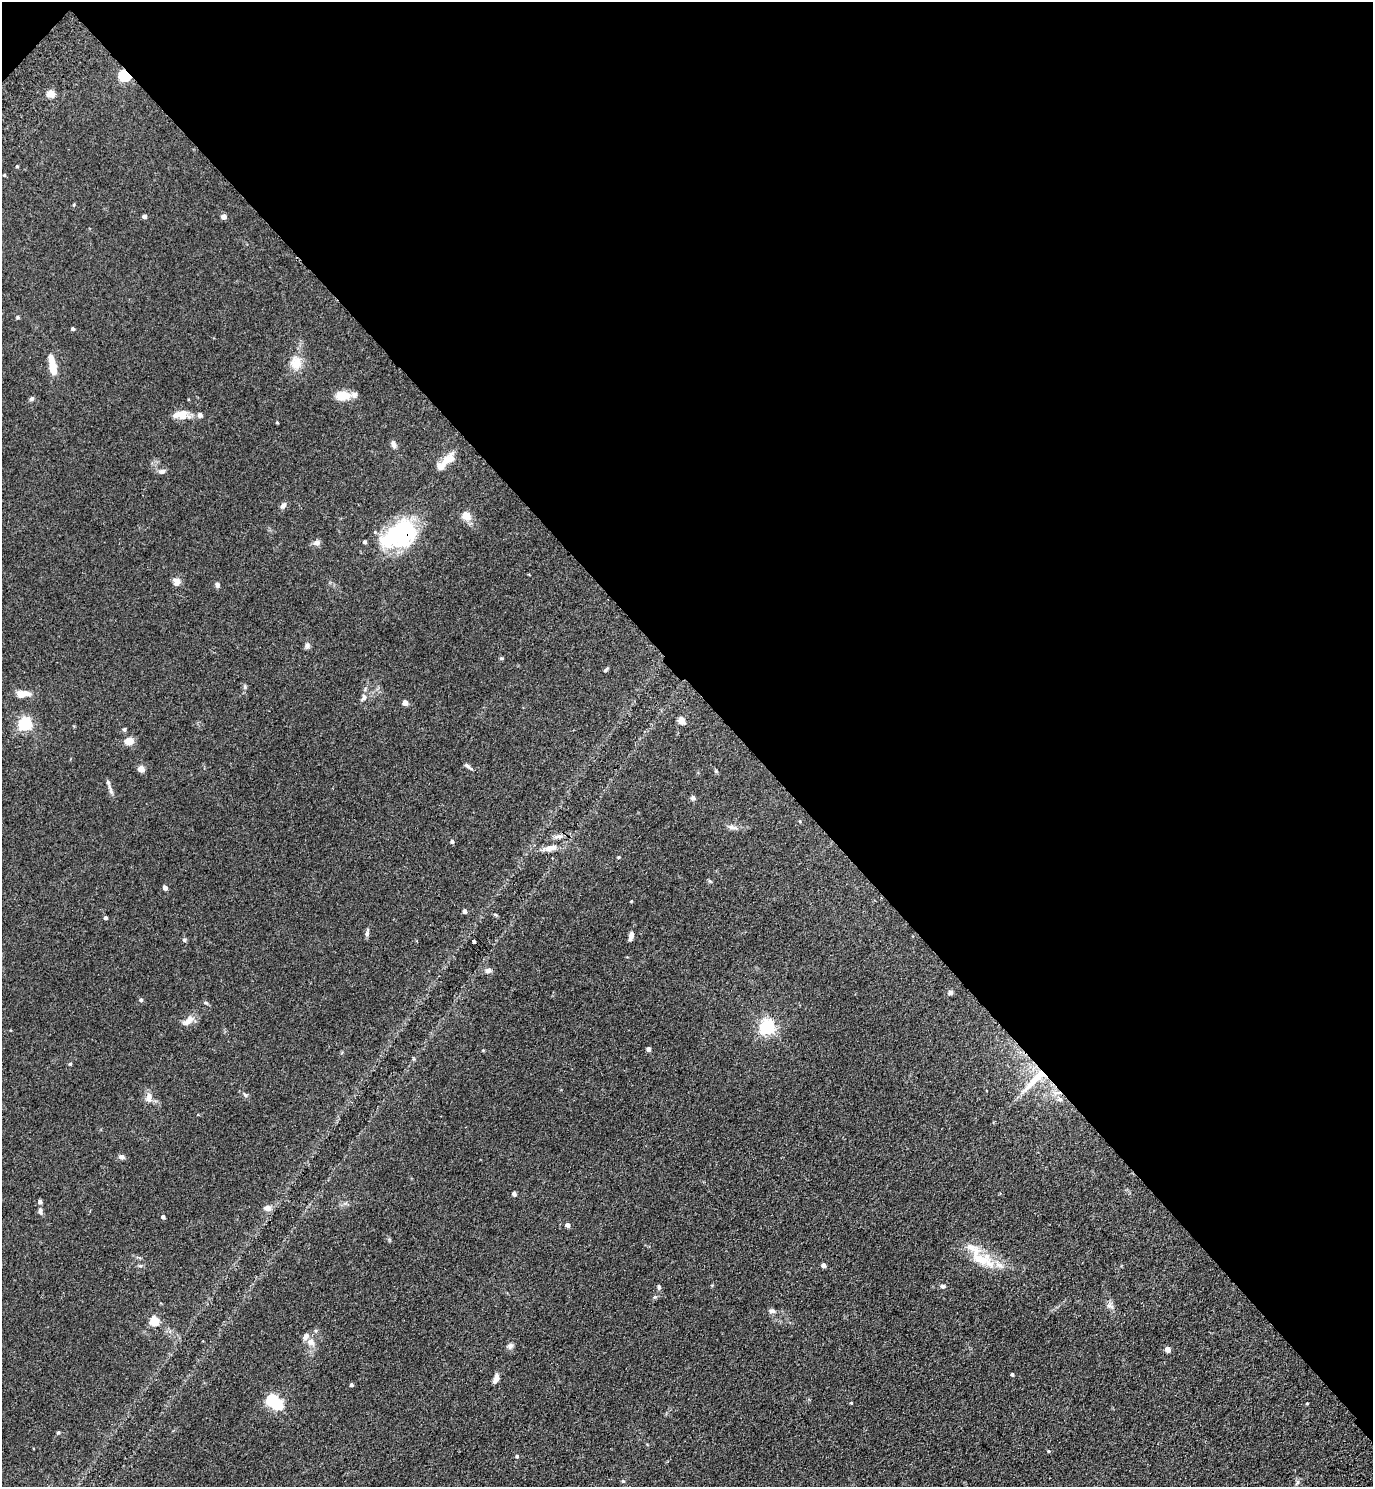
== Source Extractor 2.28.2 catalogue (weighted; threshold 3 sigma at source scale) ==
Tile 3 of 4 x 4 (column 3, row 1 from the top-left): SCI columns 2992-4362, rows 4546-6030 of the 6122 x 6121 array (HDU 1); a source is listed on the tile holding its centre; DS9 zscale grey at full resolution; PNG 1375 x 1489 px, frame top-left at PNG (2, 2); no overlay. Shown black and unused: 46% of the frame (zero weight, under 3 of 4 exposures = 6% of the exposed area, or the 3 px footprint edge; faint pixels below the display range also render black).
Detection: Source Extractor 2.28.2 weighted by HDU 2 'WHT'; one run over the whole footprint, this tile lists its part. Background 0.0746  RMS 0.0066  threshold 0.0298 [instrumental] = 3 sigma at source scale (4.5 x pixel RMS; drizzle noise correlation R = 1.50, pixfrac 1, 0.05/0.05 arcsec/px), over >= 5 px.
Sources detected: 103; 1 inside a brighter object's white glare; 1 cosmic-ray / hot-pixel residue — not listed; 7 inside a brighter listed object's ellipse — not listed separately; the other 94 listed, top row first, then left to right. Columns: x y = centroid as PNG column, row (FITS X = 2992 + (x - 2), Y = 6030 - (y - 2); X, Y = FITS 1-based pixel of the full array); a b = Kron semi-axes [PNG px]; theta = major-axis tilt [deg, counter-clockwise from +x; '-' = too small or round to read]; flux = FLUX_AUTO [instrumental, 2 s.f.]
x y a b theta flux
125 75 6 5 - 78
51 94 5 5 - 16
17 166 4 4 - 0.72
4 175 4 4 - 0.63
144 216 4 4 - 2.5
223 217 4 4 - 4.3
17 317 5 4 - 0.75
73 329 4 3 - 1.3
296 363 17 14 -73 9.4
53 369 12 8 -72 7.8
343 396 15 9 3 12
32 399 6 5 - 1.3
181 414 22 11 1 8.1
277 422 3 3 - 0.55
393 444 10 6 -72 2.2
447 460 23 10 37 8.3
162 471 9 7 4 2.1
283 505 8 5 53 2.6
466 516 5 5 - 19
399 535 40 24 27 64
317 543 8 7 - 2.9
176 581 11 8 -77 3.9
217 585 7 5 -64 1.6
307 645 8 7 - 1.7
501 658 6 3 -17 0.67
606 670 6 3 42 1.1
245 687 7 4 89 1.1
23 694 18 8 6 6.7
363 697 13 7 64 2.6
405 703 4 4 - 6
681 720 5 5 - 10
25 724 6 6 - 110
124 729 5 5 - 1.1
129 741 11 8 10 5.7
468 766 11 4 -36 1.7
141 769 5 4 - 9.9
109 787 12 4 -62 2.2
693 798 5 5 - 1.9
800 821 5 3 - 0.55
732 827 14 5 -14 2.7
559 836 12 5 9 2.7
452 841 4 4 - 1.4
550 848 17 8 14 5.5
619 857 5 3 - 0.57
165 888 4 4 - 2.9
631 901 4 3 - 0.49
465 911 4 4 - 2.5
105 918 4 4 - 1.4
367 932 13 4 80 1.6
631 936 11 5 76 3
184 940 5 5 - 1.3
488 970 10 6 12 2.1
950 992 6 5 - 1.9
141 1000 5 5 - 1.3
205 1003 7 4 -18 1
188 1021 21 8 39 4.9
767 1027 6 6 - 160
648 1049 4 4 - 2.6
483 1050 4 4 - 0.57
70 1064 5 3 - 0.68
1040 1075 59 9 45 22
245 1095 7 5 -53 1.2
149 1098 15 9 -86 4.3
1060 1099 7 6 - 1.8
122 1157 8 6 -13 2.1
514 1194 5 5 - 1.8
40 1202 5 5 - 1.5
267 1208 10 7 -3 3.4
40 1211 9 5 -82 2.1
163 1217 4 4 - 1.7
568 1225 4 4 - 3.2
983 1260 39 16 -20 21
823 1265 4 4 - 3.1
140 1266 6 4 -18 0.91
943 1286 7 5 -13 1.5
659 1287 7 4 81 1.2
655 1297 5 5 - 0.97
1110 1306 12 6 -30 2.5
772 1311 8 6 -3 1.9
154 1321 5 5 - 32
311 1342 10 9 - 4.5
510 1346 8 8 - 2.1
1168 1349 4 4 - 6.8
1012 1374 4 3 - 1.1
496 1379 12 5 69 3.7
351 1385 4 4 - 1.2
272 1400 6 5 - 68
851 1403 3 3 - 0.57
1307 1403 3 3 - 0.53
58 1432 4 4 - 1
1048 1451 4 4 - 0.54
517 1456 5 4 - 1
623 1481 5 5 - 0.83
1297 1482 7 4 89 1.3
Overlapping masked pixels (flux is a lower limit): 3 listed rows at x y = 125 75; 399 535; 1040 1075